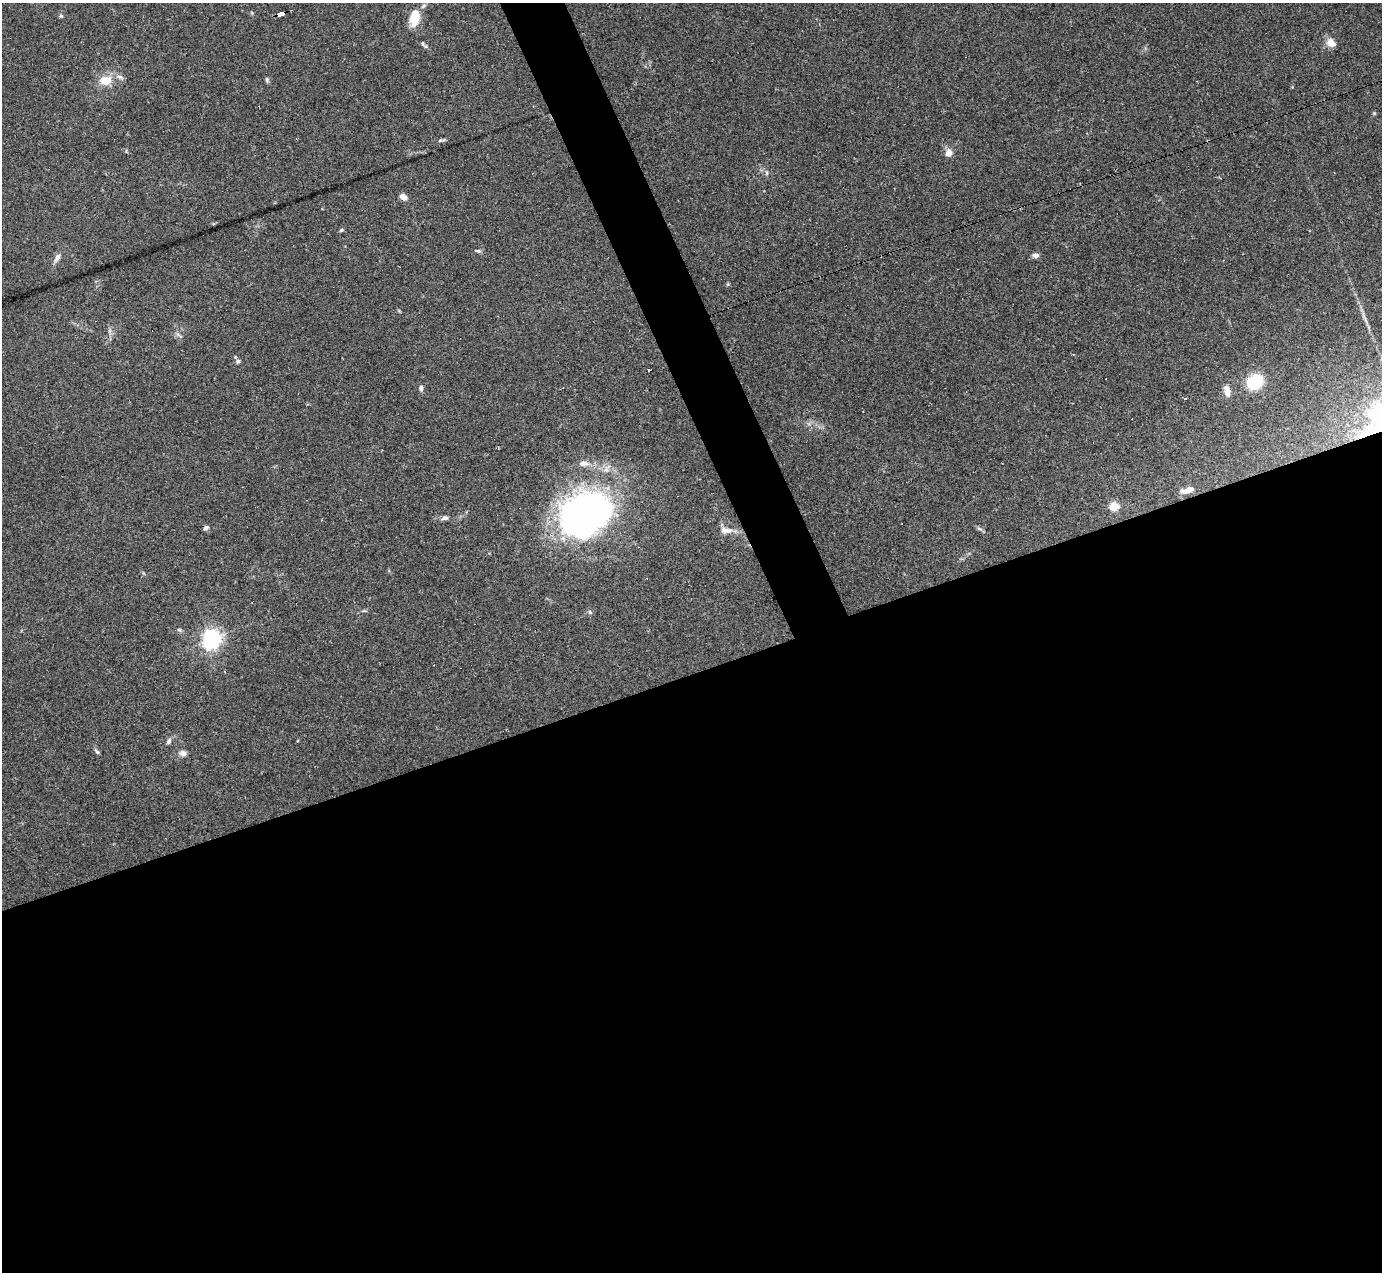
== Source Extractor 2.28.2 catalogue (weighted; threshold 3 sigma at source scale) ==
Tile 15 of 4 x 4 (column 3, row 4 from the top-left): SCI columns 2759-4138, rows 277-1546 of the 5517 x 5501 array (HDU 1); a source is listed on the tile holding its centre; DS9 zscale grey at full resolution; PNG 1384 x 1274 px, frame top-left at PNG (2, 3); no overlay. Shown black and unused: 50% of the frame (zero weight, under 2 of 3 exposures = <1% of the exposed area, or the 3 px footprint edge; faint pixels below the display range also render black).
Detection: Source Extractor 2.28.2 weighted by HDU 2 'WHT'; one run over the whole footprint, this tile lists its part. Background 0.109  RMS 0.0077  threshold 0.0347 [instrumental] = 3 sigma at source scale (4.5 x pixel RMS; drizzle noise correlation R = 1.50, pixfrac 1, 0.05/0.05 arcsec/px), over >= 5 px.
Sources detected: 40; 4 cosmic-ray / hot-pixel residue — not listed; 2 inside a brighter listed object's ellipse — not listed separately; the other 34 listed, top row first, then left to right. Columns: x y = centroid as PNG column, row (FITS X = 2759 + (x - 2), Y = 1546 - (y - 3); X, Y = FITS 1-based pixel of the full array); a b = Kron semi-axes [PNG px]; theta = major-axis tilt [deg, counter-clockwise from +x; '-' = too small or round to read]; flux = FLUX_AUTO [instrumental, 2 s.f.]
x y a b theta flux
281 14 8 4 18 63
61 16 6 5 - 1.2
414 17 21 10 80 16
423 43 7 5 -62 1.7
1331 43 9 7 -39 8.3
120 77 11 6 -20 3
105 80 13 10 10 12
267 80 7 5 -74 1.4
1374 113 4 4 - 0.83
441 140 13 3 12 1.6
948 153 8 7 - 6.2
403 197 7 6 - 5.1
341 230 6 4 23 1.1
478 251 8 5 -6 1.6
1036 255 9 6 -6 2.7
57 257 12 6 57 3.8
178 335 10 2 -36 1.3
238 361 7 6 - 1.8
1255 382 15 12 38 32
421 388 7 5 -83 2
1227 391 12 7 -78 6.1
1188 490 16 6 17 6.1
1114 506 5 5 - 36
585 514 64 51 29 250
444 518 10 6 13 2.5
206 528 7 5 31 2
979 529 8 4 -9 1.5
726 530 19 8 -4 6.7
364 611 6 4 -18 0.97
179 630 7 5 -21 1.3
211 639 7 7 - 330
168 741 8 6 66 2.2
97 752 8 4 -47 1.4
183 753 9 7 -4 3.8
Overlapping masked pixels (flux is a lower limit): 1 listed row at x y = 281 14